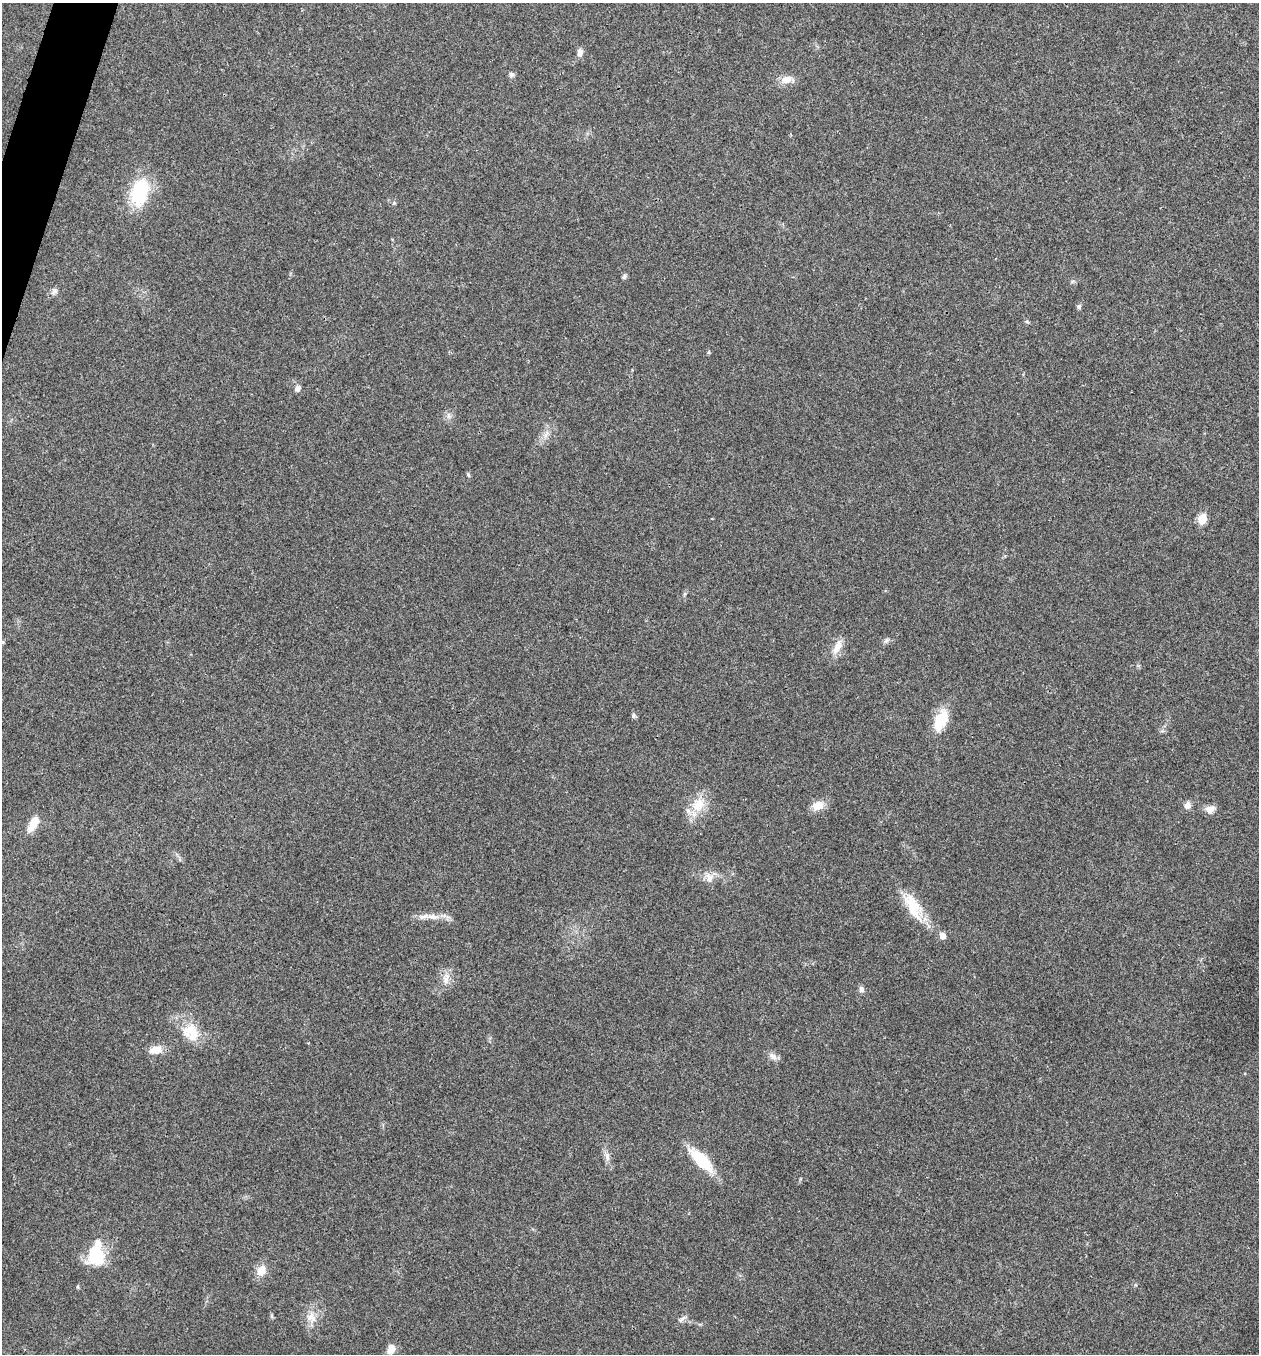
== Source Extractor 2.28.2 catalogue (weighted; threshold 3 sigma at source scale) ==
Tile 11 of 4 x 4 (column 3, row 3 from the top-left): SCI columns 2651-3907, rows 1358-2709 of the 5432 x 5417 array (HDU 1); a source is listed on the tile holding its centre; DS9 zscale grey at full resolution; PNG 1261 x 1356 px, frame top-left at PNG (2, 3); no overlay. Shown black and unused: <1% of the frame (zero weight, under 3 of 4 exposures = <1% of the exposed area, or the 3 px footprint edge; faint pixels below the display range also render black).
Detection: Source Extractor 2.28.2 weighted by HDU 2 'WHT'; one run over the whole footprint, this tile lists its part. Background 0.0246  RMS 0.0041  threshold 0.0184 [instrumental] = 3 sigma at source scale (4.5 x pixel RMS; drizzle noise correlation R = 1.50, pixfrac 1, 0.05/0.05 arcsec/px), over >= 5 px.
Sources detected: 42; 1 inside a brighter listed object's ellipse — not listed separately; the other 41 listed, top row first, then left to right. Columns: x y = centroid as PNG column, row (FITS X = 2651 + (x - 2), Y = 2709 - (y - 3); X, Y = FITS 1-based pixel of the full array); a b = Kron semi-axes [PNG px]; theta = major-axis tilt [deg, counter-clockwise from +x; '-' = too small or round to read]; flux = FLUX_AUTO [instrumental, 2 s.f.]
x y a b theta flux
580 53 10 7 82 1.8
511 75 7 7 - 1.1
786 79 14 10 17 4
140 192 30 17 75 25
394 203 5 4 - 0.49
624 276 8 5 75 0.86
54 292 9 6 29 1.4
1079 307 6 5 - 0.91
1027 322 6 4 -19 0.55
708 352 6 4 89 0.49
297 389 8 6 45 1.6
448 416 9 4 -90 1.1
468 475 5 4 - 0.72
1202 519 6 5 - 14
886 640 8 6 54 0.97
3 642 5 4 - 0.49
837 647 22 9 64 4.4
633 716 6 6 - 0.9
941 720 27 14 64 11
699 804 21 16 51 8.9
1187 805 10 8 59 2
818 806 16 11 16 4.4
1210 809 12 9 7 2.9
33 824 21 9 59 5.6
710 878 15 9 89 3
913 906 42 15 -63 13
432 917 22 7 -3 4.4
942 936 6 5 - 3.1
446 979 16 8 72 3.4
861 989 8 6 -78 1.4
191 1032 25 20 -51 11
155 1050 15 9 13 4.8
773 1056 13 8 -27 2
607 1157 14 6 -84 2
701 1160 30 11 -46 18
96 1255 24 19 -84 16
261 1270 12 10 67 4.5
78 1286 5 3 - 0.43
311 1317 15 12 -26 4.4
682 1318 13 4 39 1.1
391 1349 12 9 65 3.3